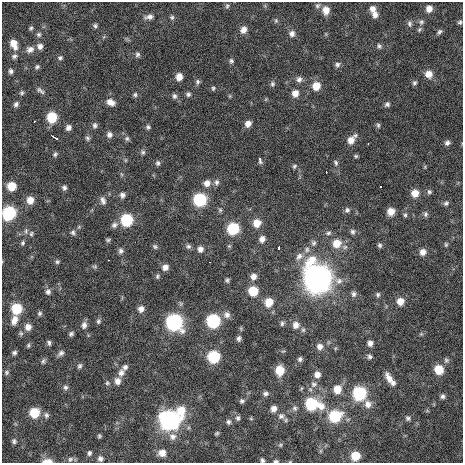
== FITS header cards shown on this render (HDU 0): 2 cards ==
NAXIS1  =                  461 / length of data axis 1
NAXIS2  =                  461 / length of data axis 2

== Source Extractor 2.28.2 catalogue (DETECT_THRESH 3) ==
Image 461 x 461 px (HDU 0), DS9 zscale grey, 1 PNG px = 1 image px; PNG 465 x 465 px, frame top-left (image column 1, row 461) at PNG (2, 2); no overlay
Background 1900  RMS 38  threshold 113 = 3 sigma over >= 5 px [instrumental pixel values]
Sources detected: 200; all 200 listed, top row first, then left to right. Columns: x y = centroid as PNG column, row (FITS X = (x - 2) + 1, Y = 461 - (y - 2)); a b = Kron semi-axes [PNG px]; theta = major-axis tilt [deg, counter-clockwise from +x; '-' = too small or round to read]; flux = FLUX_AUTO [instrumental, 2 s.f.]
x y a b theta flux
227 6 7 5 88 4.3e+03
317 6 8 6 45 6.1e+03
373 9 8 7 - 1.5e+04
429 9 7 7 - 1.8e+04
326 10 9 7 -85 2.4e+04
375 15 8 7 - 1.3e+04
149 17 12 6 6 1.1e+04
172 17 6 6 - 4.5e+03
276 20 6 5 - 3.8e+03
421 22 7 7 - 6.7e+03
460 22 6 5 - 4.8e+03
409 24 8 6 -69 6.4e+03
95 26 6 5 - 5.3e+03
31 28 6 4 35 4.0e+03
419 29 7 5 69 4.9e+03
243 30 9 7 57 1.5e+04
439 32 8 5 50 6.1e+03
39 34 6 6 - 5.5e+03
292 34 8 7 - 1.0e+04
14 44 10 7 -67 2.6e+04
40 46 7 7 - 1.1e+04
379 46 7 5 -70 5.6e+03
30 49 10 8 22 1.2e+04
137 54 7 6 - 6.1e+03
14 56 7 6 - 5.9e+03
60 58 6 5 - 4.9e+03
231 61 6 5 - 5.0e+03
337 64 7 6 - 6.6e+03
37 67 6 5 - 4.8e+03
11 71 6 5 - 5.8e+03
429 74 9 8 - 2.2e+04
179 77 7 6 - 1.9e+04
299 79 8 7 - 9.2e+03
197 82 7 6 - 6.0e+03
414 83 7 5 45 5.1e+03
272 84 7 6 - 5.5e+03
316 86 8 8 - 3.3e+04
213 88 6 5 - 4.2e+03
40 91 11 5 -37 6.7e+03
22 93 6 5 - 4.2e+03
295 93 8 7 - 1.8e+04
188 94 6 6 - 5.7e+03
135 95 6 5 - 4.7e+03
174 96 7 6 - 6.8e+03
230 96 6 4 71 2.5e+03
111 102 10 7 -27 1.7e+04
16 104 6 5 - 6.1e+03
387 104 7 6 - 6.3e+03
52 117 8 7 - 8.0e+04
34 121 3 2 - 3.3e+03
248 124 7 6 - 1.5e+04
95 125 7 6 - 6.5e+03
378 125 7 5 -76 4.1e+03
68 127 6 6 - 9.4e+03
148 127 6 6 - 5.1e+03
109 135 8 7 - 9.4e+03
54 137 7 2 -32 6.0e+03
87 138 7 6 - 5.2e+03
127 138 7 6 - 5.5e+03
351 140 11 7 49 2.1e+04
447 143 6 6 - 7.6e+03
368 144 3 2 - 2.2e+03
143 152 6 6 - 5.4e+03
55 154 6 5 - 4.8e+03
356 156 5 4 - 3.5e+03
260 160 5 3 - 8.3e+03
158 163 7 6 - 5.6e+03
336 163 8 5 -63 5.1e+03
294 166 6 5 - 4.1e+03
326 172 3 2 - 2.0e+03
217 182 8 7 - 7.8e+03
207 183 9 8 - 1.6e+04
11 186 7 7 - 4.3e+04
380 187 3 2 - 3.6e+03
64 188 5 5 - 6.5e+03
429 192 6 6 - 5.0e+03
415 193 8 7 - 2.4e+04
122 195 7 6 - 8.5e+03
30 200 8 7 - 2.3e+04
103 200 10 6 -74 9.9e+03
200 200 8 8 - 1.8e+05
446 203 7 5 36 5.3e+03
220 210 6 6 - 4.2e+03
347 210 7 6 - 6.7e+03
391 211 8 7 - 2.4e+04
9 213 10 8 59 1.8e+05
426 214 8 6 89 6.0e+03
405 215 6 5 - 4.8e+03
127 220 8 8 - 1.3e+05
257 223 8 8 - 2.9e+04
114 225 9 8 - 9.1e+03
233 229 8 8 - 1.2e+05
26 231 7 4 90 7.4e+03
73 232 7 6 - 6.2e+03
353 232 7 6 - 6.9e+03
328 233 8 5 11 5.9e+03
31 234 7 5 75 4.2e+03
262 239 7 6 - 1.3e+04
108 240 6 4 3 4.0e+03
23 243 7 4 55 4.3e+03
314 243 8 7 - 7.0e+03
337 243 10 10 - 3.7e+04
380 245 6 5 - 5.2e+03
446 245 6 4 -89 3.6e+03
188 246 7 6 - 6.1e+03
229 246 5 5 - 3.3e+03
155 247 7 6 - 5.0e+03
279 248 4 3 - 1.5e+04
200 249 8 7 - 1.1e+04
121 251 7 7 - 7.2e+03
423 252 7 7 - 1.5e+04
299 256 12 9 44 1.8e+04
109 260 2 2 - 1.7e+03
57 262 6 5 - 4.2e+03
209 262 3 2 - 2.3e+03
95 266 8 5 5 4.3e+03
165 267 7 7 - 1.4e+04
157 276 7 6 - 4.6e+03
253 277 8 8 - 1.3e+04
317 278 14 12 -72 2.3e+06
227 280 6 5 - 4.7e+03
339 281 11 9 10 1.5e+04
253 291 8 7 - 6.2e+04
48 292 7 7 - 8.1e+03
354 294 7 6 - 6.8e+03
378 295 6 5 - 4.6e+03
400 301 8 7 - 2.2e+04
269 302 9 8 - 3.5e+04
16 309 8 8 - 8.2e+04
141 309 7 7 - 1.3e+04
40 313 7 6 - 5.2e+03
227 315 10 10 - 1.3e+04
14 320 11 7 71 1.9e+04
98 321 7 5 85 5.1e+03
213 321 8 8 - 2.0e+05
174 322 10 9 - 3.9e+05
282 323 7 5 87 5.5e+03
84 325 9 6 76 1.1e+04
296 325 8 8 - 1.6e+04
28 327 8 8 - 1.6e+04
303 330 6 6 - 4.6e+03
21 333 7 5 -44 4.6e+03
71 334 7 5 49 5.5e+03
239 338 7 5 80 6.9e+03
49 343 7 5 -69 5.6e+03
370 343 6 5 - 9.5e+03
28 345 6 4 87 3.8e+03
320 347 8 7 - 1.3e+04
14 353 6 5 - 5.9e+03
61 353 9 6 39 8.1e+03
213 357 8 8 - 1.4e+05
369 357 6 5 - 5.5e+03
300 359 6 5 - 6.0e+03
446 360 7 6 - 6.6e+03
43 361 9 5 82 5.5e+03
80 366 7 5 73 5.6e+03
125 367 7 6 - 7.5e+03
280 370 8 7 - 4.9e+04
439 370 8 8 - 5.1e+04
7 372 7 6 - 5.2e+03
121 373 11 8 63 1.5e+04
317 375 8 7 - 1.4e+04
389 378 13 6 -62 2.1e+04
117 381 9 8 - 1.5e+04
107 383 6 6 - 4.7e+03
393 383 6 6 - 8.2e+03
314 384 9 7 4 9.3e+03
65 387 7 6 - 6.1e+03
337 389 8 8 - 3.0e+04
359 393 9 8 - 1.9e+05
265 394 7 6 - 7.3e+03
443 396 6 6 - 7.4e+03
242 401 6 5 - 5.3e+03
312 404 13 9 -11 1.5e+05
368 404 10 8 -80 1.6e+04
295 408 7 6 - 6.3e+03
274 409 7 6 - 1.3e+04
181 411 12 10 -77 4.4e+04
34 413 8 8 - 6.7e+04
46 415 8 6 77 7.0e+03
281 416 10 9 - 1.2e+04
335 416 9 8 - 1.3e+05
238 418 7 6 - 5.9e+03
408 418 7 6 - 6.1e+03
251 419 6 3 -19 2.4e+03
169 420 11 10 - 6.7e+05
228 422 7 6 - 5.7e+03
217 433 5 4 - 3.4e+03
99 436 5 4 - 3.9e+03
173 436 10 10 - 1.5e+04
14 441 7 6 - 5.8e+03
280 445 5 4 - 3.3e+03
89 453 7 6 - 6.1e+03
162 453 8 8 - 2.0e+04
355 456 7 7 - 4.8e+04
100 458 7 7 - 8.7e+03
70 459 8 6 45 6.7e+03
262 460 4 4 - 4.6e+03
47 461 11 5 -1 1.8e+04
276 461 5 3 - 3.9e+03
At the frame edge (FLAGS 8, measured only in part): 4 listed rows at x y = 9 213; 262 460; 47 461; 276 461